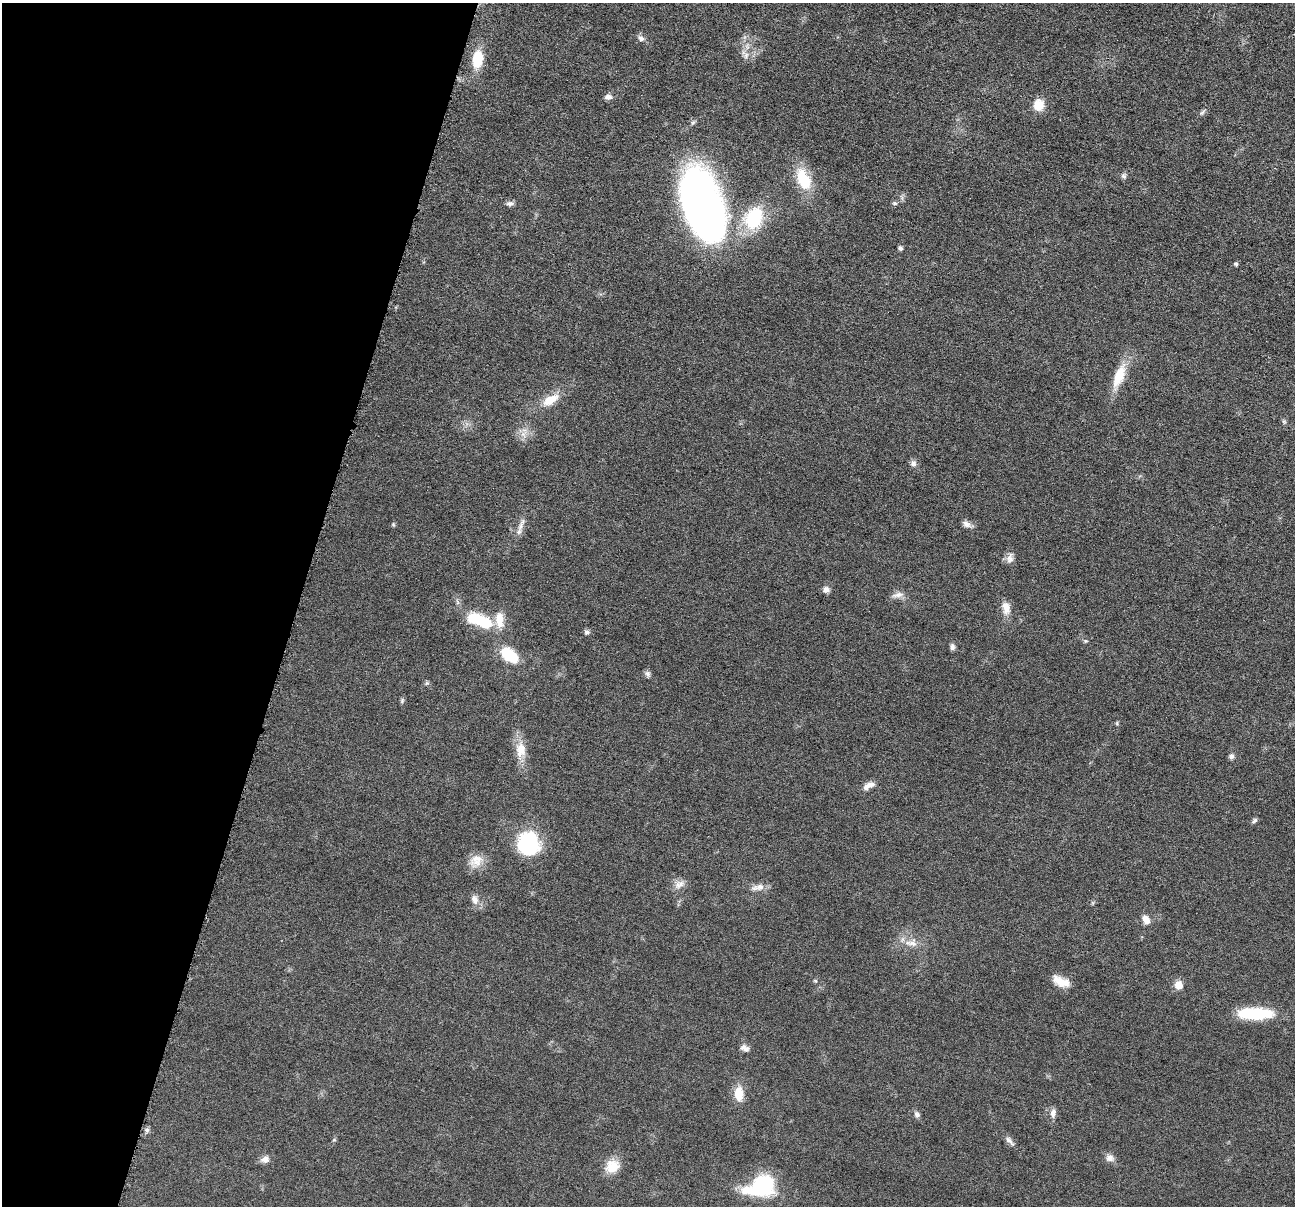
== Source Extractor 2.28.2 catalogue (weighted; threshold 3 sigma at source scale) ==
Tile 9 of 4 x 4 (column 1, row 3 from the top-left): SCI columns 6-1298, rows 1459-2662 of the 5184 x 5201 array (HDU 1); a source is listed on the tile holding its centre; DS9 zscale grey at full resolution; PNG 1297 x 1208 px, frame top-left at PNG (2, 3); no overlay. Shown black and unused: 23% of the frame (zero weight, under 4 of 8 exposures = <1% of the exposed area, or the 3 px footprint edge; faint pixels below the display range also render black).
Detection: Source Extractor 2.28.2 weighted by HDU 2 'WHT'; one run over the whole footprint, this tile lists its part. Background 0.036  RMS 0.0036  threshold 0.0148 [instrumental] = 3 sigma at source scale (4.09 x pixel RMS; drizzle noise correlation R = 1.36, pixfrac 0.8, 0.05/0.05 arcsec/px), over >= 5 px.
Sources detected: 63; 2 inside a brighter listed object's ellipse — not listed separately; the other 61 listed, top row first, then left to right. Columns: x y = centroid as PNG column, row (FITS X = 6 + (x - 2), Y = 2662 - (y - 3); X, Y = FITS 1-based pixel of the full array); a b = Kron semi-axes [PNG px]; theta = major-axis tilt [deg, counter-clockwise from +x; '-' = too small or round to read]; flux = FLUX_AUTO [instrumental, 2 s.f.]
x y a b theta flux
641 38 9 7 -18 1.2
746 55 10 6 72 1.4
477 59 22 12 83 8.3
608 97 9 7 -3 1.4
1039 105 12 11 - 5.3
1202 112 10 4 41 0.77
1124 176 8 6 -64 0.88
803 179 22 12 -66 13
895 203 7 4 -19 0.57
510 204 9 6 1 1.1
702 204 67 31 -71 220
754 218 24 18 67 21
900 248 5 5 - 0.76
1236 264 6 5 - 0.57
1119 376 30 11 68 9.2
550 400 24 11 31 6.1
1284 422 6 5 - 0.58
523 434 9 6 -72 1.9
913 464 8 8 - 1.3
393 524 6 4 -72 0.42
966 524 12 7 -30 1.6
521 526 15 6 70 2.1
1010 558 14 9 82 2
826 589 8 7 - 1.5
898 595 18 7 10 2.1
1006 608 17 10 -78 3.5
483 622 23 13 -32 13
587 632 6 6 - 0.9
1086 641 6 4 -17 0.43
952 647 9 6 88 0.99
509 655 21 13 -40 11
648 674 9 7 -65 0.96
427 683 6 5 - 0.57
402 701 8 4 76 0.6
1117 723 6 4 73 0.39
521 750 22 14 -88 5.7
1231 756 7 6 - 1
869 786 17 7 25 2.4
1254 820 8 5 41 0.7
529 843 27 26 - 21
476 861 20 16 46 4.7
679 884 15 10 32 2.5
758 887 20 8 9 2.6
475 899 12 8 -71 2.4
1146 920 11 7 -63 2.8
911 943 20 10 -2 3.9
815 981 5 4 - 0.42
1061 981 22 10 -25 4.7
1178 985 6 6 - 6.2
1255 1013 38 12 0 18
745 1048 12 7 -29 1.6
739 1094 19 11 -87 5.5
1053 1113 10 7 84 1.9
917 1114 9 7 -57 1.1
147 1130 6 6 - 0.77
334 1140 6 3 17 0.37
1009 1141 16 6 -49 1.5
1110 1158 11 9 -19 2
265 1159 11 8 18 2
612 1166 19 17 37 5.8
762 1186 21 14 24 48